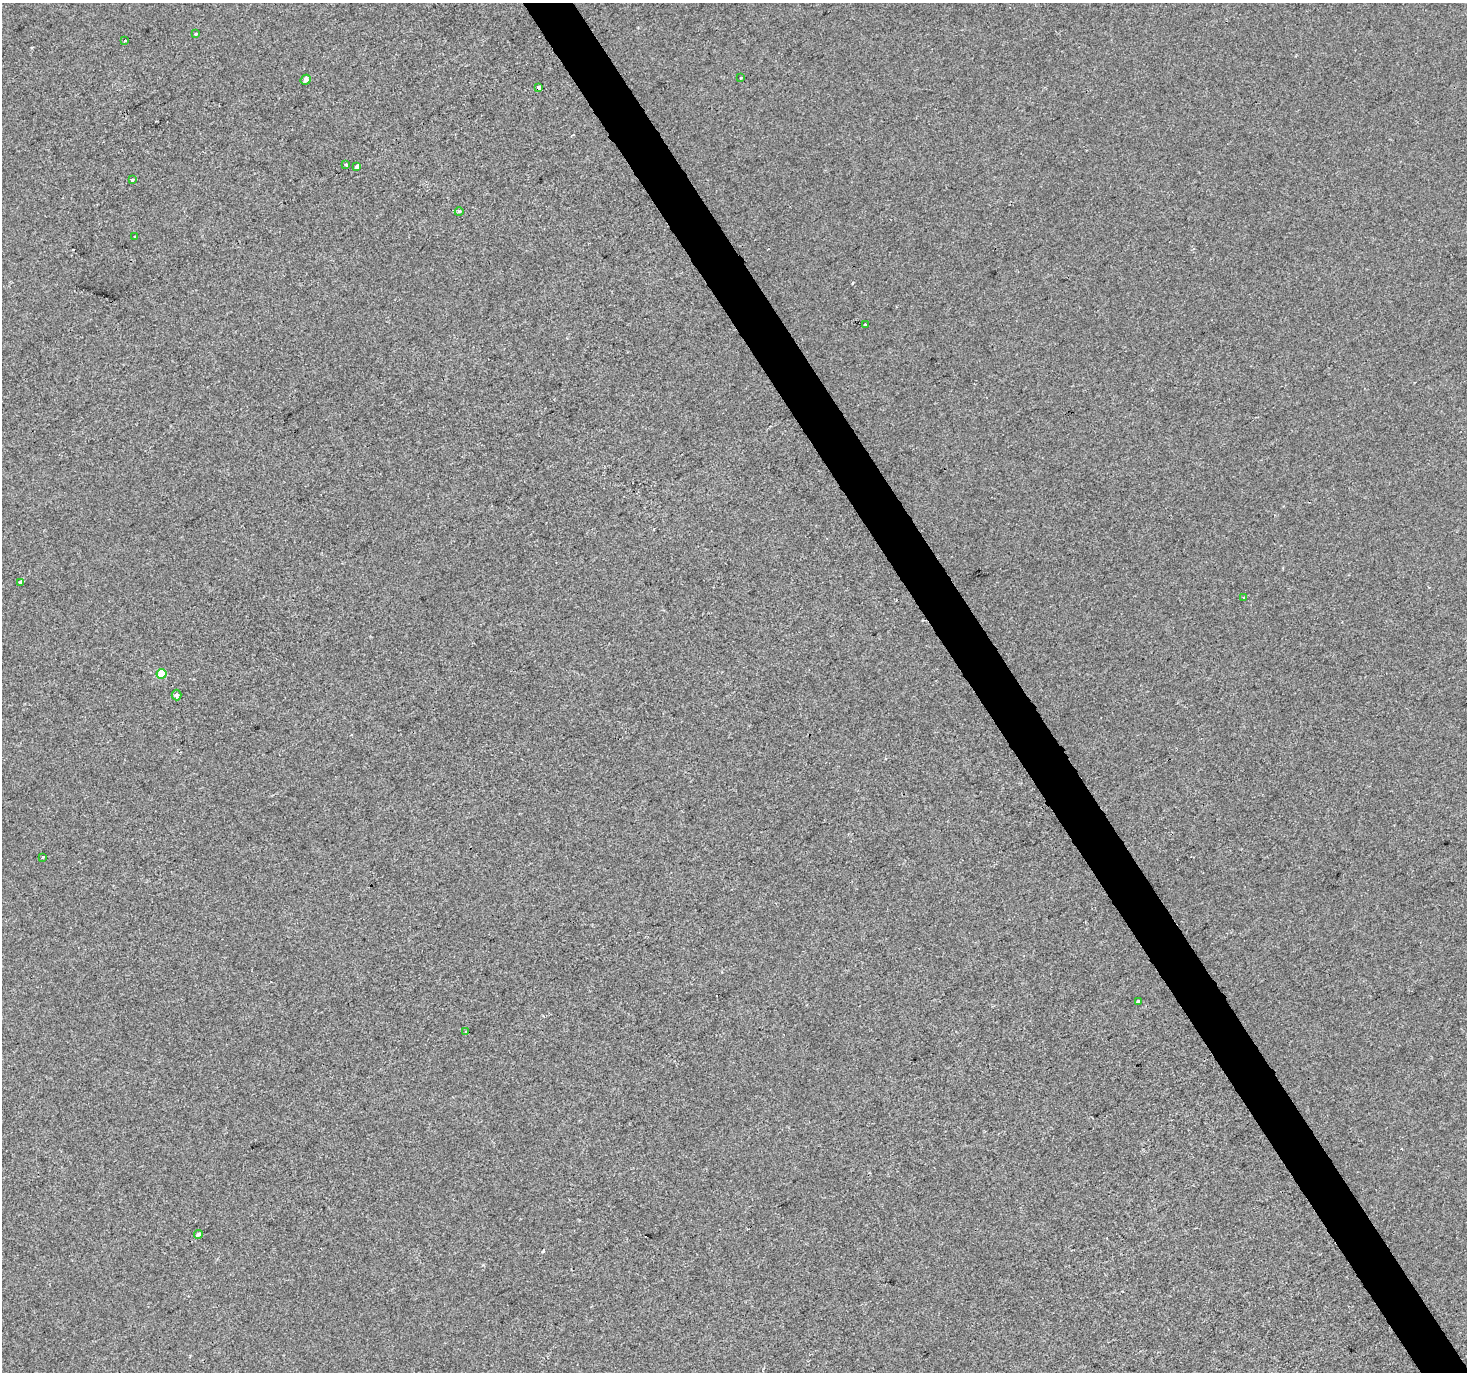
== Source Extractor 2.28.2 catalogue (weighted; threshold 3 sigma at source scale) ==
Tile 6 of 4 x 4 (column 2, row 2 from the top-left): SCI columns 1468-2932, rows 2912-4281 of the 5861 x 5763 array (HDU 1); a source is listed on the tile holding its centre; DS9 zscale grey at full resolution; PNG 1469 x 1374 px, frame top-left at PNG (2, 3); each listed source drawn as its Kron ellipse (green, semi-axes under 4 px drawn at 4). Shown black and unused: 3% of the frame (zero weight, under 2 of 3 exposures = <1% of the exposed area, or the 3 px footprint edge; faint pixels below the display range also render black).
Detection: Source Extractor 2.28.2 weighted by HDU 2 'WHT'; one run over the whole footprint, this tile lists its part. Background 4.53e-05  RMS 0.0042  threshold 0.0189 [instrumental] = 3 sigma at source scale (4.5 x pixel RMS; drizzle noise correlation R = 1.50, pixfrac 1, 0.0396/0.0396 arcsec/px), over >= 5 px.
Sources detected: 22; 3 cosmic-ray / hot-pixel residue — neither listed nor drawn; the other 19 listed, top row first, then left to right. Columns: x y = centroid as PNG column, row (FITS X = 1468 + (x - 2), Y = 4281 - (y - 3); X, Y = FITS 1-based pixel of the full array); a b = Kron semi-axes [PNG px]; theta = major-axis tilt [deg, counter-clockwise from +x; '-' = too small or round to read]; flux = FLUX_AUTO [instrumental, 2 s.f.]
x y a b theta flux
196 34 3 3 - 1
124 41 3 2 - 1.1
741 78 3 2 - 0.91
306 80 5 5 - 1.4
538 88 4 3 - 7.1
346 165 4 3 - 1.5
357 167 3 3 - 5.1
132 180 4 3 - 0.8
459 212 4 3 - 0.46
135 236 3 2 - 0.29
865 325 3 3 - 2.6
20 582 3 3 - 1.3
1244 597 3 2 - 0.81
162 674 5 5 - 9.7
176 695 5 5 - 1.3
43 857 3 3 - 2.4
1138 1002 4 3 - 1.3
466 1032 4 2 - 0.32
199 1234 5 3 - 2.7